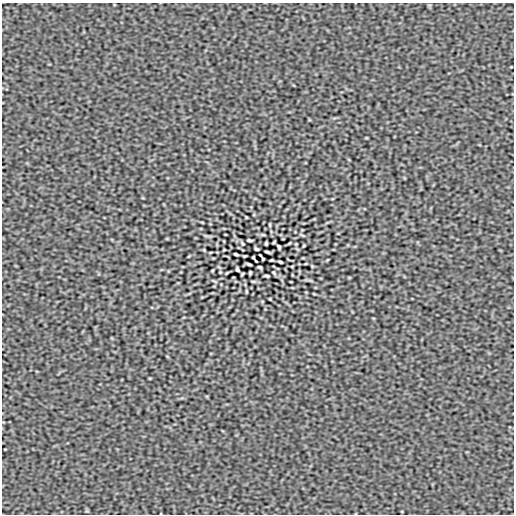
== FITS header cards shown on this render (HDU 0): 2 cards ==
NAXIS1  =                  512
NAXIS2  =                  512

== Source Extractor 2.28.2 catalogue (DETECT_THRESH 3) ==
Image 512 x 512 px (HDU 0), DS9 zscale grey, 1 PNG px = 1 image px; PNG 516 x 516 px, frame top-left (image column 1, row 512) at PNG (2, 3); no overlay
Background -1.20e-06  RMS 1.2e-04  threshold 3.60e-04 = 3 sigma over >= 5 px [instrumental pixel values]
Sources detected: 34; all 34 listed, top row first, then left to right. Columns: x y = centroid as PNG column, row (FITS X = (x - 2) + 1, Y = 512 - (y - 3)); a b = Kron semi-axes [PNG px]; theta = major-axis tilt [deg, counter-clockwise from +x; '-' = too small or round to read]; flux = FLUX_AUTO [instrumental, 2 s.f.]
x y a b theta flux
246 217 3 2 - 0.0046
202 222 4 2 - 0.006
270 225 5 2 - 0.0081
263 235 5 3 - 0.0073
302 235 8 3 -32 0.0098
249 240 5 2 - 0.013
274 242 4 2 - 0.0078
242 243 4 2 - 0.0091
266 243 3 3 - 0.0097
289 243 6 2 45 0.0064
296 244 2 2 - 0.0048
304 245 3 2 - 0.0068
279 247 4 3 - 0.013
257 249 4 3 - 0.012
204 250 4 3 - 0.0067
224 250 3 2 - 0.0047
267 252 5 2 - 0.012
236 254 4 2 - 0.012
253 257 3 3 - 0.0084
263 259 3 3 - 0.0084
280 262 4 2 - 0.012
249 264 5 2 - 0.012
312 266 4 3 - 0.0067
259 267 4 3 - 0.012
237 269 4 3 - 0.013
212 271 3 2 - 0.0068
227 273 6 2 45 0.0064
250 273 3 3 - 0.0097
274 273 4 2 - 0.0091
267 276 5 2 - 0.013
214 281 8 3 -32 0.0097
246 291 5 2 - 0.0081
314 294 4 2 - 0.006
270 299 3 2 - 0.0046